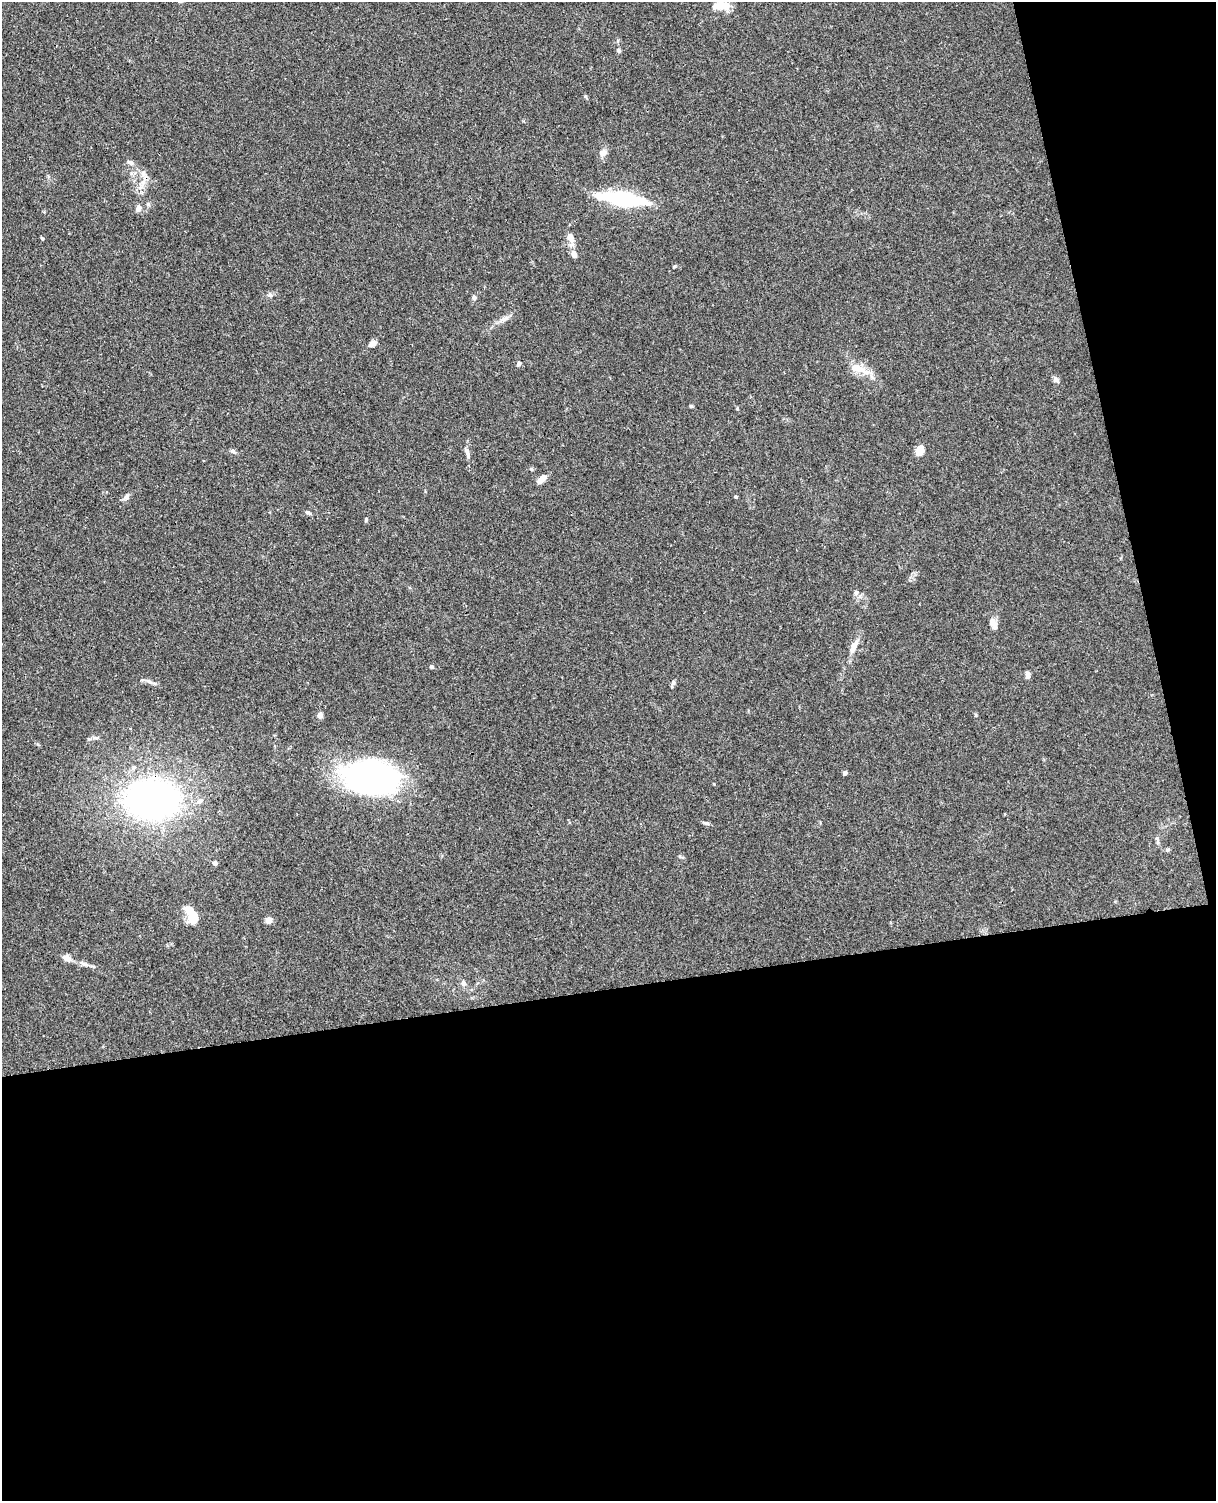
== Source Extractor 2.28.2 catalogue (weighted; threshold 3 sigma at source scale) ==
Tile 12 of 4 x 3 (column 4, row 3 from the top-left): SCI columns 3699-4912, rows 150-1648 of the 4968 x 4908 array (HDU 1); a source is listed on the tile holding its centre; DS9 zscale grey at full resolution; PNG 1218 x 1503 px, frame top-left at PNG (2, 2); no overlay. Shown black and unused: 39% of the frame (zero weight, under 3 of 4 exposures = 5% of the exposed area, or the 3 px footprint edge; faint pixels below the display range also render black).
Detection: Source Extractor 2.28.2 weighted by HDU 2 'WHT'; one run over the whole footprint, this tile lists its part. Background 0.0381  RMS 0.0041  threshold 0.0187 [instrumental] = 3 sigma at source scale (4.5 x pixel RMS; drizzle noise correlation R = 1.50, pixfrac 1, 0.05/0.05 arcsec/px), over >= 5 px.
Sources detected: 51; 2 inside a brighter object's white glare — not listed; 1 inside a brighter listed object's ellipse — not listed separately; the other 48 listed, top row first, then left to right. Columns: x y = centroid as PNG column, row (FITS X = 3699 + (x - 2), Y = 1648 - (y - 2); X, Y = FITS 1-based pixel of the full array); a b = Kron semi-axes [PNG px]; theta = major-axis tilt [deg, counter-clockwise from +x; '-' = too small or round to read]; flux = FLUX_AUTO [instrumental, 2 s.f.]
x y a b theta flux
721 6 21 9 2 5.6
619 50 6 5 - 0.72
603 153 8 7 - 2.7
130 162 11 6 -22 1.2
145 178 15 7 73 3
623 199 47 12 -8 40
138 208 10 6 77 1.7
570 237 12 7 -66 3.2
42 238 5 3 - 0.53
574 254 7 6 - 2.3
675 266 5 4 - 0.45
270 295 6 5 - 0.76
474 298 6 5 - 0.98
502 320 8 5 44 1.3
372 344 9 6 34 2
519 364 7 5 68 0.95
857 368 24 10 -11 6
1056 380 10 6 -53 1.2
691 406 4 4 - 0.46
920 450 11 8 77 4.5
233 451 8 5 -22 1
467 453 14 5 -71 1.7
531 469 5 4 - 0.5
542 479 11 6 35 3.5
126 496 8 6 57 1.4
736 497 4 4 - 0.53
308 513 9 4 -29 0.73
366 519 5 4 - 0.55
856 592 7 6 - 1.1
994 624 17 7 -69 2.7
854 646 22 8 65 3.8
431 667 4 4 - 1.2
1027 675 7 5 88 2
149 681 9 4 -35 1.1
320 715 7 6 - 1.5
95 737 10 4 -5 0.96
845 773 4 4 - 1.9
382 784 61 30 -12 120
152 799 47 35 -1 150
200 801 9 7 30 1.7
706 823 8 5 -16 0.9
1168 850 6 4 1 0.56
215 863 4 4 - 1.9
193 919 14 11 -67 5.3
268 920 5 4 - 7.1
67 958 11 8 -50 2
84 964 13 6 -21 1.7
463 983 8 6 -76 1.5
Overlapping masked pixels (flux is a lower limit): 2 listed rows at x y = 145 178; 152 799
Unlisted compact peaks at least as high as the median listed source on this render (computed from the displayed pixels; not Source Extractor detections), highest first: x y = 673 682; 737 409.